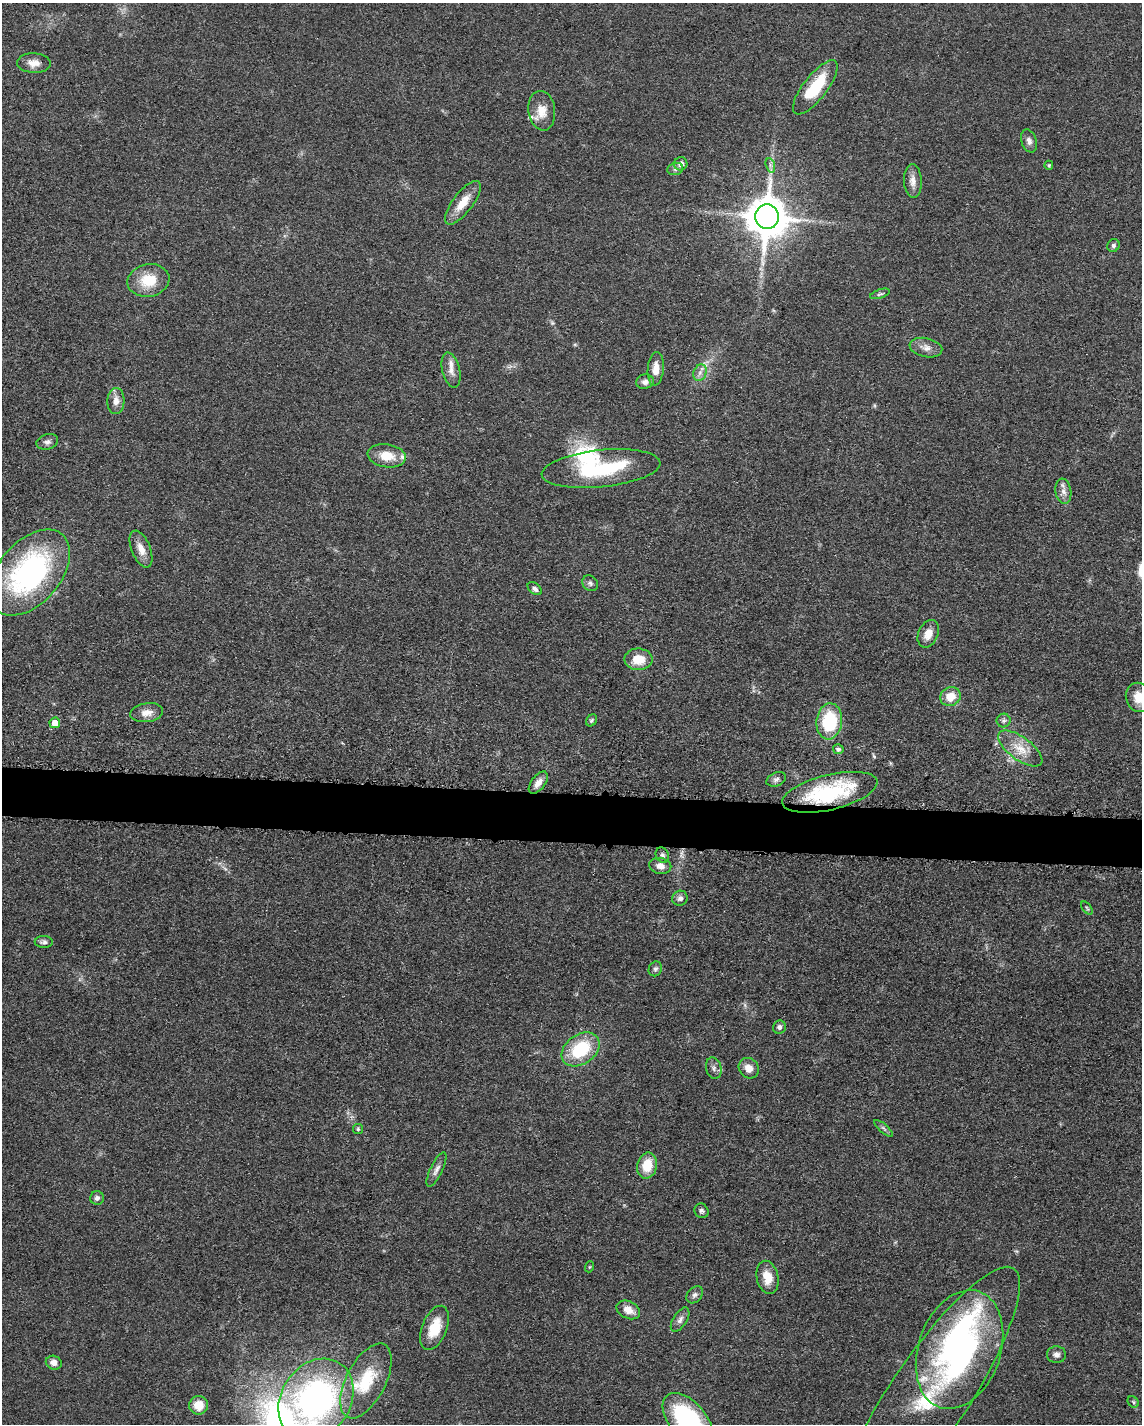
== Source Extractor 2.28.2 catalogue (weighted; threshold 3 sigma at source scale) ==
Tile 7 of 4 x 3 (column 3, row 2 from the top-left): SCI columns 2297-3436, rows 1649-3070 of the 4592 x 4657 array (HDU 1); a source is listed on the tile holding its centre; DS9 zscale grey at full resolution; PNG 1144 x 1426 px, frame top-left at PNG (2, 3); each listed source drawn as its Kron ellipse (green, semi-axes under 4 px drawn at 4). Shown black and unused: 3% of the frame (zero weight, under 3 of 5 exposures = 4% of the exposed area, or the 3 px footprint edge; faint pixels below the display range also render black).
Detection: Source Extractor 2.28.2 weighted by HDU 2 'WHT'; one run over the whole footprint, this tile lists its part. Background 0.0476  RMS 0.0056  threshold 0.0253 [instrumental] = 3 sigma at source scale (4.5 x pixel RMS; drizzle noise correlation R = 1.50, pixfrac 1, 0.05/0.05 arcsec/px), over >= 5 px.
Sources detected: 80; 1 too faint to see at this stretch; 1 inside a brighter object's white glare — neither listed nor drawn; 5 inside a brighter listed object's ellipse — not listed separately; the other 73 listed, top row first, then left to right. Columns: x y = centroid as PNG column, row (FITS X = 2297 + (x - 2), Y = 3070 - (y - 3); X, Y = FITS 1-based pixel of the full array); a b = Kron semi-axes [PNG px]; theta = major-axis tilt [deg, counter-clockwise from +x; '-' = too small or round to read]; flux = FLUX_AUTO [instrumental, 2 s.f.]
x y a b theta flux
34 63 17 10 -2 5.4
815 87 33 12 52 27
542 111 20 13 -82 8.7
1029 141 12 7 -71 2.8
681 164 6 6 - 3.1
770 165 7 4 -72 1.5
1049 165 4 4 - 0.74
675 169 8 6 17 1.5
913 181 17 9 -87 4.5
463 203 26 10 53 9.9
767 217 12 11 - 1800
1113 245 6 6 - 1.4
148 280 21 16 11 16
880 294 10 4 18 1.2
926 348 16 9 -12 4.3
656 369 17 8 85 6
451 370 18 9 -76 4.4
700 373 8 6 69 2.5
645 382 9 7 11 2.6
116 401 13 8 88 4.5
47 442 11 7 16 2.3
387 456 19 11 -8 11
601 469 59 18 6 49
1063 491 12 8 -81 3.3
141 549 19 9 -68 6.2
30 573 50 31 49 120
590 583 8 7 - 1.7
535 589 8 5 -41 2.1
928 634 14 9 65 6.2
638 659 14 10 -1 11
950 696 10 9 - 8.7
1139 697 15 13 -68 8.8
147 713 16 9 9 5.2
591 720 6 5 - 0.95
1003 720 7 7 - 1.5
829 721 18 12 83 33
55 723 5 5 - 7.1
1020 748 26 11 -36 11
838 749 5 5 - 1.5
776 779 10 6 23 2
538 783 13 7 53 4
830 792 49 17 14 54
662 855 8 6 -62 1.7
660 866 11 8 -10 4.4
680 898 8 7 - 2.3
1087 908 7 3 -53 0.81
44 942 9 6 -2 1.7
655 969 8 6 62 1.6
779 1027 7 6 - 1.9
581 1049 21 14 35 32
714 1068 11 7 -74 2.4
749 1068 11 9 -45 5
883 1128 12 4 -40 1.4
358 1129 5 5 - 0.91
647 1166 13 10 78 13
436 1170 19 6 64 3.1
97 1198 7 7 - 2.1
701 1211 7 6 - 1.6
589 1267 5 3 - 0.55
768 1277 17 10 -78 8.7
695 1295 9 7 47 1.9
628 1310 12 8 -27 5.9
680 1320 13 7 57 2.5
435 1328 23 12 68 15
959 1350 61 41 71 170
1056 1355 9 8 - 2.7
54 1363 8 6 -20 3.3
366 1381 41 19 63 26
316 1400 44 34 56 180
926 1400 158 39 56 81
1133 1402 6 5 - 0.91
199 1405 9 9 - 8.7
688 1420 32 18 -50 73
Overlapping masked pixels (flux is a lower limit): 1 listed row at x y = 830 792
Isophote crosses this tile's border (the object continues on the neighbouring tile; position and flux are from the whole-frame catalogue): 4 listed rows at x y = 1139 697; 316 1400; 926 1400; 688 1420